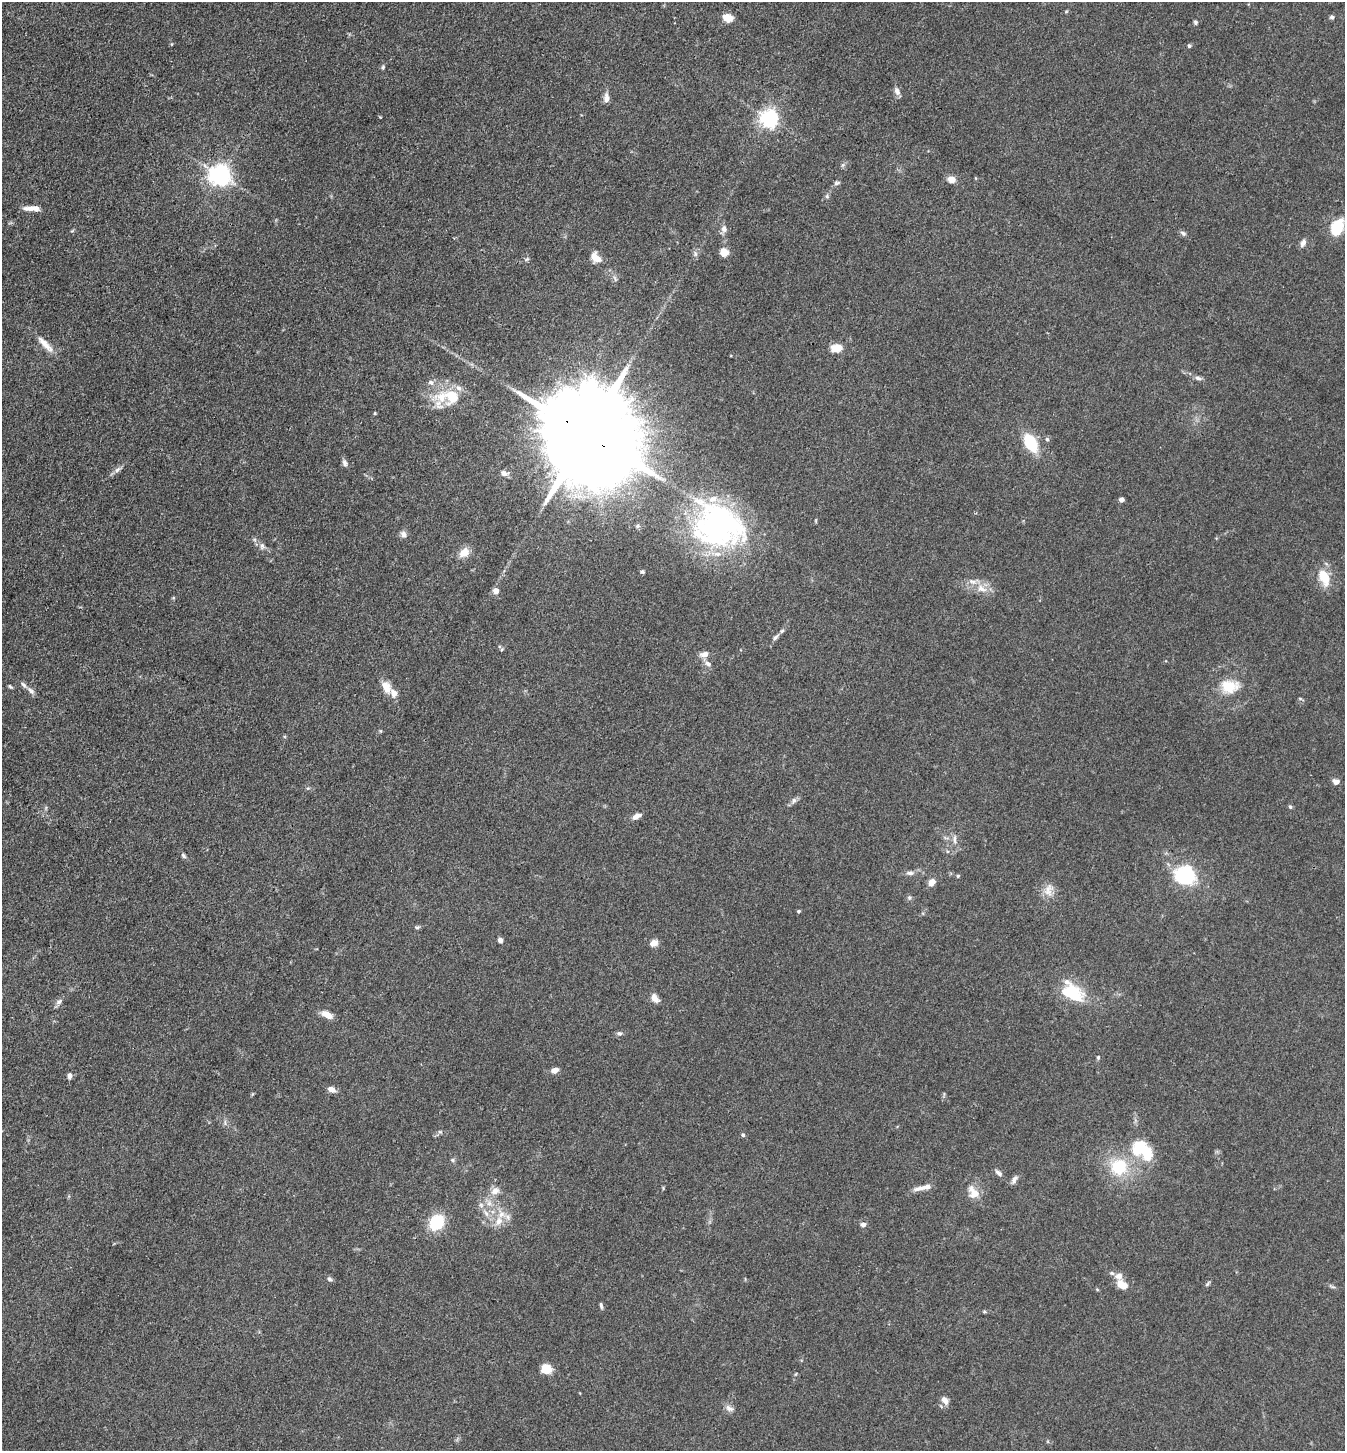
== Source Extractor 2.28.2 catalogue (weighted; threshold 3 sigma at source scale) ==
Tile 11 of 4 x 4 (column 3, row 3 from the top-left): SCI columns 2974-4316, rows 1452-2900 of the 5807 x 5801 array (HDU 1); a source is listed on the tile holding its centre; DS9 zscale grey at full resolution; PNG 1347 x 1453 px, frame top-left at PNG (2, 2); no overlay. Shown black and unused: <1% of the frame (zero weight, under 3 of 4 exposures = <1% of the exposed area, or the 3 px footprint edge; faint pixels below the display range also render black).
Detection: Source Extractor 2.28.2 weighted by HDU 2 'WHT'; one run over the whole footprint, this tile lists its part. Background 0.0739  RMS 0.0061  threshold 0.0276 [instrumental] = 3 sigma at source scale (4.5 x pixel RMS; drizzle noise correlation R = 1.50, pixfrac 1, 0.05/0.05 arcsec/px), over >= 5 px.
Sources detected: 117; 1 inside a brighter object's white glare — not listed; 11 inside a brighter listed object's ellipse — not listed separately; the other 105 listed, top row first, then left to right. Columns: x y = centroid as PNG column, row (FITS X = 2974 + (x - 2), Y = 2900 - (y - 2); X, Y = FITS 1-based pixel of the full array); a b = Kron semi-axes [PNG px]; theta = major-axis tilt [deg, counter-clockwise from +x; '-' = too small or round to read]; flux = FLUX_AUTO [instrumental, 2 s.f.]
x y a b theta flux
1066 12 6 3 20 0.67
1332 17 6 5 - 1.2
728 18 10 8 -21 7.9
1195 22 5 5 - 1.2
1189 46 5 4 - 1.2
383 67 7 4 81 0.98
897 91 10 7 -63 3.1
606 98 13 7 -89 3.2
769 119 6 6 - 250
220 175 7 7 - 450
952 179 8 7 - 5
837 183 9 5 12 1.3
827 196 6 5 - 1.1
32 208 20 6 -1 5.5
1337 227 16 10 64 25
724 229 10 8 -83 2.8
72 231 6 3 19 0.65
1183 233 9 6 -29 1.6
1303 243 10 7 63 2.7
724 252 9 8 - 6.1
695 254 6 5 - 1.3
596 258 12 8 -45 7.6
527 259 8 4 23 1.1
45 344 29 8 -46 7.1
836 348 15 10 8 6.3
1198 378 9 5 -16 2
431 382 8 7 - 2.3
452 396 25 23 -71 21
375 413 5 3 - 0.53
587 435 31 21 -37 20000
1047 439 6 5 - 1
1031 443 16 9 -60 30
345 463 10 6 -74 2
117 470 10 6 37 2.3
504 473 9 6 -9 3.3
1121 500 4 4 - 3.7
718 525 64 51 -23 150
638 526 6 5 - 1.1
403 534 10 7 -62 2.5
262 546 10 6 -83 2
464 553 15 11 42 5.9
642 572 5 5 - 0.92
1324 577 23 13 -66 13
981 589 16 10 -22 7.1
496 591 5 5 - 5.9
776 637 11 5 46 1.7
502 649 6 4 58 0.73
704 654 12 8 12 3.8
708 664 10 6 -28 2.6
10 687 7 4 -44 0.89
386 687 17 10 -69 7.1
1229 687 14 11 5 19
31 691 12 6 -42 2.5
1300 699 6 4 -2 0.74
1336 781 9 6 -22 2.6
308 788 6 4 16 0.73
794 800 9 6 52 2.1
1290 807 6 5 - 1
636 816 11 6 26 3.7
954 839 12 5 89 2.7
183 856 8 5 -50 1.3
910 873 12 6 -3 2.4
1186 875 9 8 - 150
958 876 5 4 - 0.75
932 882 8 6 52 4.7
1048 890 19 12 75 6.5
909 898 7 5 -89 1.3
799 911 4 3 - 0.95
417 927 7 5 1 1.1
500 940 5 4 - 2.7
654 943 10 7 26 3.9
1072 995 29 23 -16 22
655 998 11 7 -57 4
59 1002 10 7 32 2.4
327 1015 12 6 -29 7
619 1033 7 6 - 1.5
1098 1057 6 5 - 0.83
555 1070 8 5 19 4
69 1076 9 6 84 1.8
331 1089 8 6 -20 4.2
440 1132 6 4 -18 0.86
743 1135 5 5 - 0.95
1143 1150 32 18 -38 27
452 1160 6 5 - 1.1
1119 1167 18 17 - 27
998 1173 10 5 -38 2.1
1014 1179 12 6 60 2.5
923 1188 24 5 12 5
495 1191 14 10 31 5.1
973 1193 18 12 -60 8.3
489 1203 7 7 - 2.9
486 1213 12 5 -60 3.4
498 1221 14 10 64 6.9
437 1222 16 13 53 25
863 1224 6 5 - 2.7
1119 1276 11 10 - 4
329 1279 7 6 - 1.5
1207 1284 9 4 50 1
1122 1285 12 7 -33 8.5
1332 1286 12 3 -28 1.1
601 1305 8 4 -79 1.3
984 1312 5 4 - 0.74
546 1369 10 9 - 10
945 1400 9 6 -54 4.2
729 1408 13 7 -27 2.9
Overlapping masked pixels (flux is a lower limit): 1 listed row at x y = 587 435